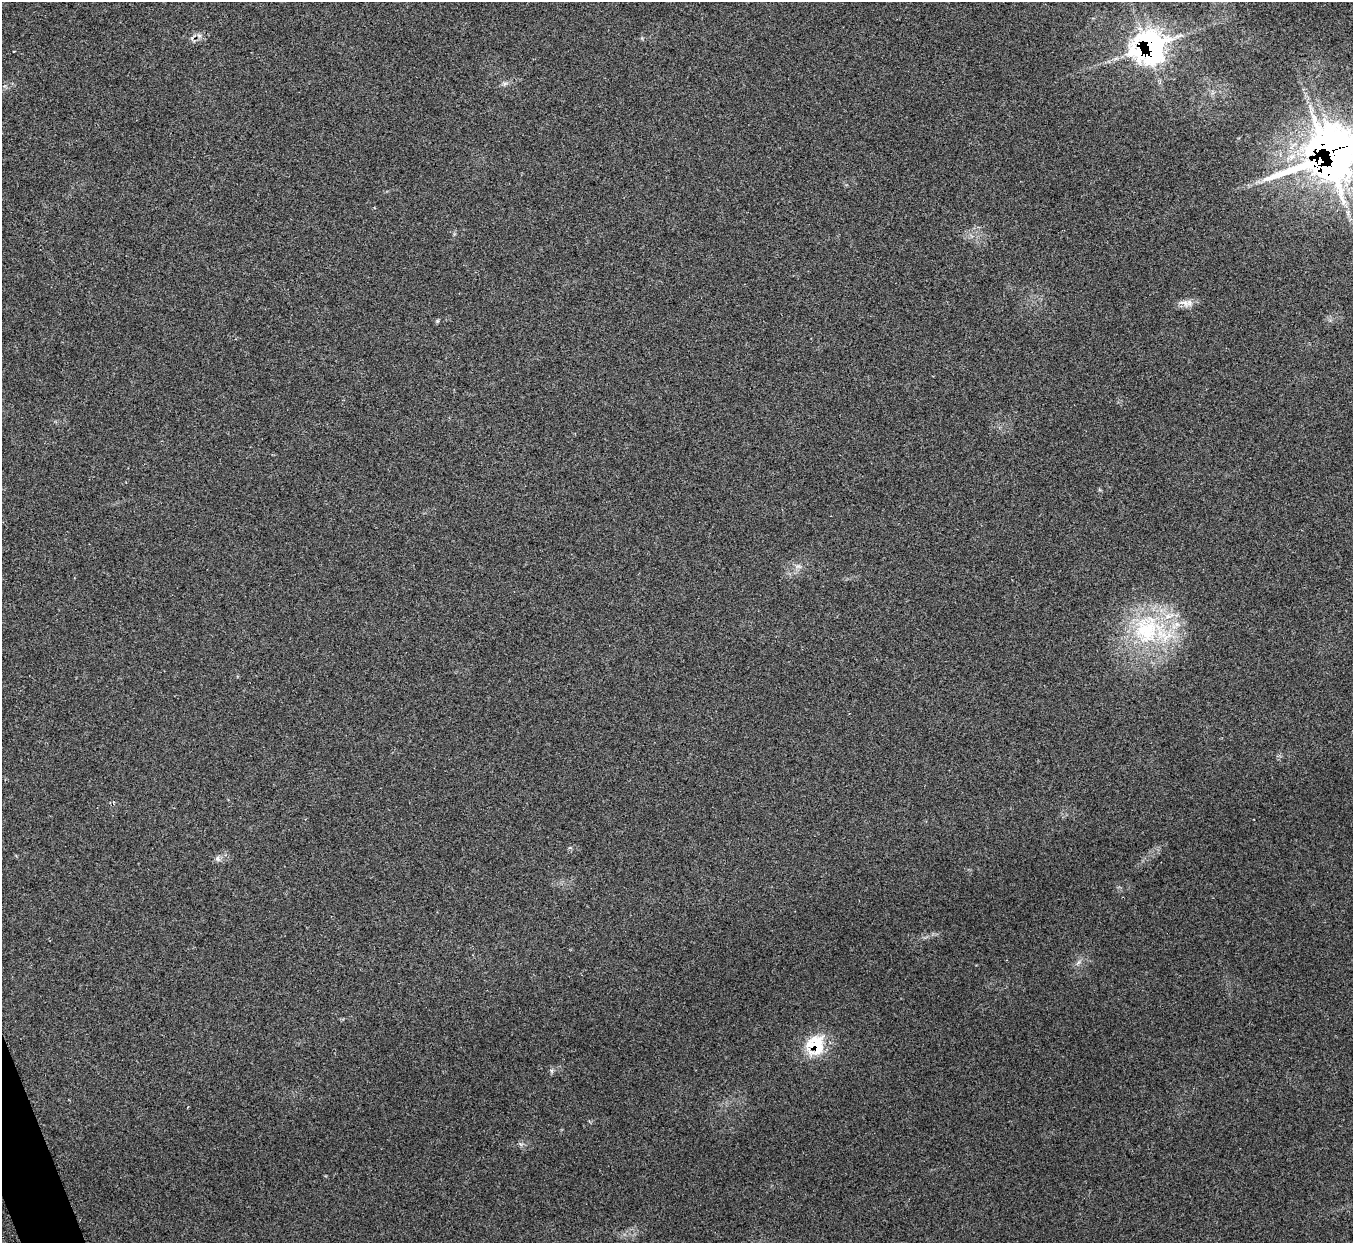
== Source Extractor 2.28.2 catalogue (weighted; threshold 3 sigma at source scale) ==
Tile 7 of 4 x 4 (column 3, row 2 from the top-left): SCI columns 2733-4083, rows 2667-3907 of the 5461 x 5457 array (HDU 1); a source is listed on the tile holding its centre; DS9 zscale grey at full resolution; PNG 1355 x 1245 px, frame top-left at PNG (2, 2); no overlay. Shown black and unused: <1% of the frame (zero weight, under 2 of 3 exposures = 3% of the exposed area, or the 3 px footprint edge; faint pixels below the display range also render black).
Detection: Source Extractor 2.28.2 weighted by HDU 2 'WHT'; one run over the whole footprint, this tile lists its part. Background 0.152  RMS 0.0095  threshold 0.0428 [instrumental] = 3 sigma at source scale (4.5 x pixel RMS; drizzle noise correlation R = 1.50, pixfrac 1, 0.05/0.05 arcsec/px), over >= 5 px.
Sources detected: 12; all 12 listed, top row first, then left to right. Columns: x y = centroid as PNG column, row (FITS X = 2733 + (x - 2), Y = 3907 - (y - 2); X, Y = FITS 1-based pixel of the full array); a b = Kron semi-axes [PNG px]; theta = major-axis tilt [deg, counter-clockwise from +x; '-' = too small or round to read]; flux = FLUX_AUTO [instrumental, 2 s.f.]
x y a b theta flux
199 35 7 4 -19 2.3
1149 47 37 33 30 190
14 51 3 2 - 1
505 84 7 5 43 2.3
1331 155 56 42 24 750
1185 303 13 8 -55 5.6
437 321 6 4 71 1.2
798 566 10 5 -1 2.9
1147 629 49 44 68 110
218 858 9 5 -64 2.5
1078 962 9 3 45 2.1
815 1045 24 21 62 40
Overlapping masked pixels (flux is a lower limit): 3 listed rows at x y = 1149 47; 1331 155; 815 1045
Isophote crosses this tile's border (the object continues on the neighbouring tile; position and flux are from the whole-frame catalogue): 1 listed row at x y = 1331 155
Unlisted compact peaks at least as high as the median listed source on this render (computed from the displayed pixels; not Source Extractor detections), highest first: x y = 551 1071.